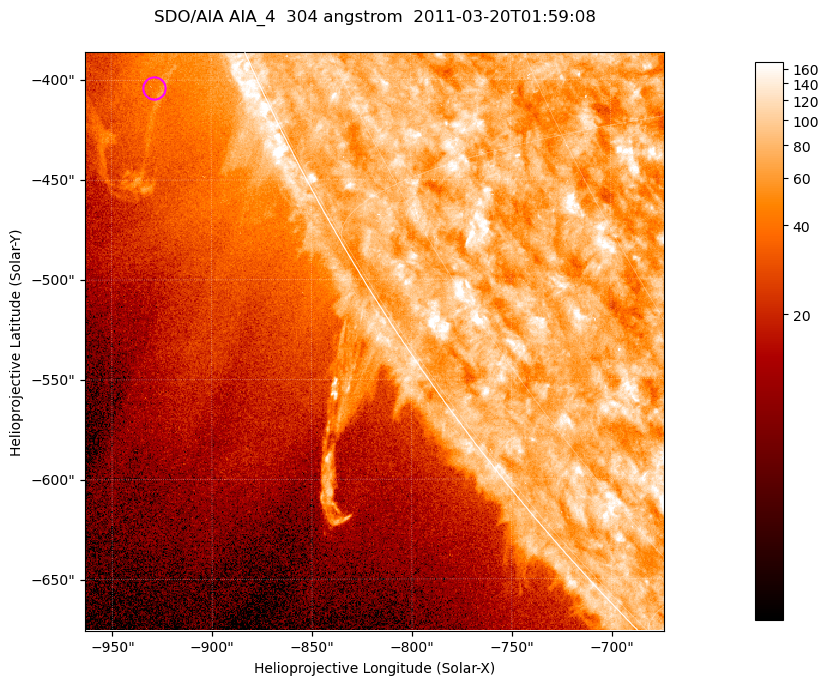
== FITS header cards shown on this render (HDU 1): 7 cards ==
TELESCOP= 'SDO/AIA '           / For AIA: SDO/AIA
INSTRUME= 'AIA_4   '           / For AIA: AIA_ATA1, AIA_ATA2, AIA_ATA3 or AIA_AT
WAVELNTH=                  304 / [angstrom] Wavelength
WAVEUNIT= 'angstrom'           / Wavelength unit: angstrom
DATE-OBS= '2011-03-20T01:59:08.123' / [ISO] Date when observation started; ISO 8
CTYPE1  = 'HPLN-TAN'           / CTYPE1; Typically HPLN
CTYPE2  = 'HPLT-TAN'           / CTYPE2; Typically HPLT

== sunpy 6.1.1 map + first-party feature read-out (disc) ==
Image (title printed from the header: SDO/AIA AIA_4  304 angstrom  2011-03-20T01:59:08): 483 x 483 px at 0.6 arcsec/px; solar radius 964 arcsec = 1606 px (partial field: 1.2% of the solar disc is inside the frame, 43% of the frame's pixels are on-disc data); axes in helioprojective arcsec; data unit not stated in the header (colour bar unlabelled)
Orientation: roll -0.132 deg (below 1 deg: not rotated)
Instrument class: DISC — disc imager (sunpy class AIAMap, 304 A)
Bright regions (active regions / flare kernels): reference = the on-disc median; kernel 5 px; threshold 5 sigma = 98.4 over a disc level ~76.5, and >= 1.15x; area >= 233 px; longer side >= 6 px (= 3.6 arcsec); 0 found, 0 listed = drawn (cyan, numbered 1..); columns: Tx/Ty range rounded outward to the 2 arcsec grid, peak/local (2 s.f.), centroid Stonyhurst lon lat
Off-limb structures (1.02-1.3 R_sun): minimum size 116 px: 6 found; the strongest spans PA ~110..115 deg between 1.03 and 1.07 R_sun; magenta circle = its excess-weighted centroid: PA ~115 deg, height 1.05 R_sun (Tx ~-928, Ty ~-404 arcsec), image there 1.7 x the reference